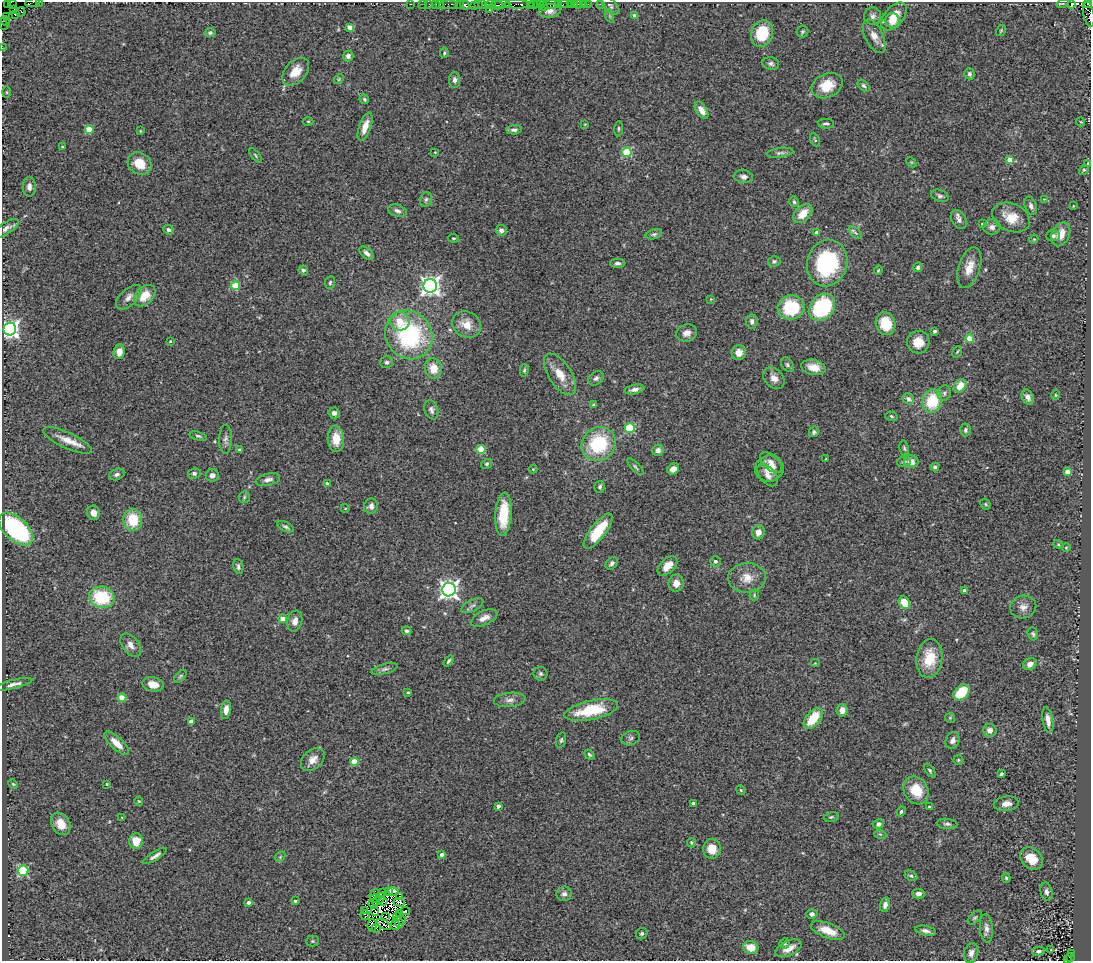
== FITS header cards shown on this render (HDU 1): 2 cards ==
NAXIS1  =                 1089
NAXIS2  =                  959

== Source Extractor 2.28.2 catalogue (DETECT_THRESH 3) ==
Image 1089 x 959 px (HDU 1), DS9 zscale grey, 1 PNG px = 1 image px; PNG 1093 x 963 px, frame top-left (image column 1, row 959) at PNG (2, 2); each listed source drawn as its Kron ellipse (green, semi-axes under 4 px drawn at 4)
Background 1.28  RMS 0.11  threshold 0.341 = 3 sigma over >= 5 px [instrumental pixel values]
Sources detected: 339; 13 with non-positive FLUX_AUTO (blend fragments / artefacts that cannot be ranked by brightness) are neither listed nor drawn; the other 326 listed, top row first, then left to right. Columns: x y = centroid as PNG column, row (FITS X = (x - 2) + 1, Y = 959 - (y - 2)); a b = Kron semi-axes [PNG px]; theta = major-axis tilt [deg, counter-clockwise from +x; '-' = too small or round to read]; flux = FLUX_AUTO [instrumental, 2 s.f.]
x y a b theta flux
39 2 2 2 - 22
7 3 3 2 - 70
33 3 7 2 8 160
13 4 5 2 - 65
411 4 2 2 - 33
423 4 2 2 - 28
429 4 2 2 - 38
436 4 3 2 - 200
440 4 2 2 - 47
449 4 9 2 0 160
483 4 3 3 - 130
501 4 9 2 -4 470
517 4 12 4 0 490
537 4 3 2 - 77
551 4 9 3 8 390
558 4 3 2 - 220
563 4 5 3 - 83
570 4 3 2 - 40
575 4 3 2 - 12
578 4 3 3 - 130
583 4 2 2 - 44
588 4 2 2 - 63
600 4 3 2 - 25
1063 4 6 3 18 9.4
1072 4 4 3 - 4900
1088 4 4 3 - 270
459 5 2 2 - 37
465 5 5 4 - 140
474 5 2 2 - 19
478 5 3 2 - 120
490 5 5 3 - 190
497 5 6 2 -11 460
530 5 2 2 - 29
534 5 3 3 - 77
542 5 6 3 -53 89
610 6 11 6 -47 19
489 9 3 2 - 83
14 10 4 3 - 94
550 11 11 7 6 46
21 12 5 4 - 100
1089 14 13 5 -80 470
15 15 3 2 - 41
610 16 7 4 -71 14
635 16 4 4 - 48
873 16 8 8 - 31
894 16 16 9 49 150
6 17 3 2 - 61
5 21 5 3 - 210
892 21 7 7 - 70
3 24 6 3 -63 260
350 27 4 4 - 71
1001 30 6 4 56 8.9
802 32 6 5 - 12
210 33 5 4 - 14
762 33 13 11 71 240
874 36 18 9 -64 78
2 48 2 2 - 18
444 53 5 4 - 9.8
348 56 5 5 - 24
771 64 8 6 -12 22
296 72 16 10 48 120
969 74 6 5 - 20
339 79 5 4 - 8.8
455 80 8 5 -87 30
827 85 16 12 26 170
864 86 7 4 -44 17
7 92 5 3 - 7.3
364 99 5 4 - 15
702 110 9 5 -58 54
308 121 5 3 - 6.8
1081 122 4 3 - 5.7
585 124 4 2 - 5.8
826 124 8 4 -6 18
365 126 15 6 70 89
89 129 4 4 - 190
618 129 7 3 86 10
514 130 7 4 3 25
140 131 4 3 - 6.7
815 140 7 2 -63 8.6
62 147 3 3 - 6
435 152 3 3 - 5.6
627 152 5 5 - 470
780 153 13 5 8 26
256 156 8 3 -51 11
1010 160 4 4 - 110
911 162 6 4 -44 10
140 164 12 10 -35 150
1088 164 3 3 - 14
1084 170 5 4 - 10
744 177 9 6 -8 32
29 187 10 6 -90 37
940 196 9 6 -21 22
426 199 8 5 73 18
1044 199 3 3 - 6
794 202 5 4 - 15
1031 206 9 6 -69 27
1073 206 4 2 - 5.6
397 211 9 6 -17 27
803 214 11 7 46 120
1011 217 20 14 -23 150
959 220 10 7 -56 38
982 224 4 3 - 8.3
992 227 8 7 - 37
6 228 15 6 33 36
168 230 5 4 - 19
501 230 5 5 - 33
817 233 4 3 - 50
855 233 8 3 -44 15
654 234 8 5 15 17
1061 234 12 8 64 100
1053 236 7 5 3 21
453 238 5 3 - 8.7
1034 239 4 3 - 6.8
367 253 9 5 -42 28
774 261 6 5 - 17
617 263 7 4 1 21
827 263 24 20 73 780
918 267 5 4 - 21
969 267 21 11 72 110
303 270 5 4 - 26
878 270 5 3 - 8.4
330 282 6 4 83 14
235 286 4 4 - 260
430 286 7 7 - 4200
145 296 12 8 45 130
129 297 15 8 42 53
711 299 3 3 - 6.2
791 307 13 12 - 390
822 307 15 11 51 720
400 321 10 9 - 110
752 321 7 5 84 30
466 324 15 12 -28 120
886 324 11 9 -70 220
10 329 6 6 - 3400
934 331 3 3 - 24
687 333 10 8 20 47
409 335 25 23 -51 1000
970 339 4 4 - 210
170 341 3 2 - 6.9
918 342 11 11 - 110
119 352 7 5 82 61
739 352 7 7 - 58
957 352 6 3 55 7.7
386 362 6 6 - 18
787 365 8 5 -53 17
813 367 12 7 -12 85
433 368 10 8 -75 130
524 370 6 4 79 12
560 374 23 11 -57 130
596 378 8 6 40 27
774 378 12 9 -44 59
960 386 7 5 53 92
634 389 10 4 12 35
944 393 7 6 - 22
1055 395 5 3 - 7.7
1028 397 8 5 -66 35
908 399 6 5 - 25
932 401 12 9 75 320
593 405 3 3 - 15
431 410 10 6 -73 28
334 413 5 5 - 31
891 416 6 4 -18 12
630 428 5 4 - 440
965 430 6 5 - 17
814 432 5 4 - 19
198 436 9 4 -17 15
226 439 14 6 90 32
336 439 13 8 -86 140
68 440 26 8 -25 110
599 444 18 16 44 510
904 448 7 5 -80 14
481 449 4 4 - 280
240 450 3 3 - 20
658 450 6 5 - 33
826 459 3 3 - 6.2
771 462 13 7 -42 52
904 462 7 5 9 18
911 462 7 6 - 67
486 464 6 4 31 11
635 467 11 3 -45 15
935 467 4 4 - 29
769 468 14 13 - 110
533 469 4 4 - 6.8
673 469 6 5 - 44
1067 472 4 4 - 87
194 473 6 5 - 20
117 474 8 5 20 25
212 475 6 6 - 26
768 475 13 8 -49 48
268 480 12 6 14 36
327 483 4 3 - 16
600 487 6 5 - 17
244 497 6 5 - 13
986 504 6 4 -39 11
371 506 7 7 - 35
345 508 4 3 - 6
93 513 7 6 - 51
503 514 22 8 86 270
133 520 11 9 -80 230
286 527 9 4 -25 18
16 529 21 11 -42 1000
598 531 21 7 52 300
758 532 7 6 - 52
1058 545 5 4 - 9.8
1066 548 5 3 - 7.1
715 561 5 5 - 22
612 563 7 5 50 22
238 566 8 5 -81 19
667 566 12 7 44 87
747 578 19 14 2 120
676 583 8 7 - 60
449 590 7 6 - 4000
965 590 4 3 - 37
754 595 5 4 - 10
102 597 13 10 -14 460
904 603 6 5 - 150
472 606 12 5 27 29
1023 607 13 11 13 57
484 618 14 7 24 56
283 619 4 4 - 110
295 621 10 7 76 46
406 631 5 4 - 18
1033 634 6 5 - 17
131 645 13 8 -52 46
929 658 19 13 83 210
448 661 6 3 53 12
815 663 5 4 - 8.2
1030 664 7 5 27 50
385 669 13 5 15 27
541 674 7 7 - 17
180 676 7 4 46 13
14 684 19 4 14 35
153 684 10 7 -10 82
408 692 3 3 - 7.9
962 692 9 6 46 260
122 698 4 4 - 180
510 700 16 7 5 43
226 710 9 5 83 56
591 710 27 9 12 340
842 710 6 5 - 54
813 718 12 7 50 230
950 718 5 5 - 8.6
1048 720 13 5 -80 53
191 722 4 4 - 60
990 730 6 6 - 48
631 738 9 7 21 22
561 740 8 4 75 16
952 740 9 6 67 35
116 743 16 6 -43 100
589 755 5 4 - 11
313 760 13 9 42 65
958 760 5 5 - 10
354 762 4 4 - 190
930 770 8 4 -53 14
1001 774 3 3 - 16
13 784 5 3 - 8.3
107 784 3 3 - 8.3
741 790 5 4 - 8.3
916 790 15 12 -60 180
139 801 4 4 - 7.6
693 803 3 3 - 24
1006 804 12 7 7 50
498 806 4 3 - 34
929 807 3 3 - 14
901 811 5 3 - 12
122 817 4 3 - 5.7
831 817 7 4 10 12
61 824 12 9 -59 100
878 824 5 4 - 23
947 824 10 5 -6 20
880 834 6 4 -18 10
136 841 8 7 - 130
691 843 5 4 - 11
712 849 10 9 - 110
442 855 4 4 - 29
155 856 13 4 33 31
280 857 6 4 47 13
1031 858 13 9 -45 130
23 871 5 5 - 630
911 876 7 4 -28 13
1006 878 5 4 - 11
393 891 5 4 - 48
383 892 3 2 - 19
388 892 3 2 - 9.4
1046 892 9 6 -79 31
374 894 6 3 53 28
564 894 8 7 - 32
918 894 6 4 -2 28
399 896 3 2 - 9
375 899 5 3 - 5.2
379 899 8 3 45 11
295 901 4 4 - 15
383 901 4 3 - 5.9
249 902 4 4 - 31
399 902 6 4 -5 4.8
373 903 5 3 - 7.5
885 905 7 5 76 31
365 911 2 2 - 8.6
405 911 4 2 - 14
375 912 4 2 - 0.69
400 913 2 2 - 7
812 914 5 5 - 26
365 915 5 3 - 40
385 916 3 2 - 5.7
397 917 4 2 - 12
975 918 8 5 44 15
401 920 4 2 - 11
398 922 6 4 -57 34
384 924 8 2 -34 26
372 925 6 4 85 50
395 925 5 2 - 29
986 928 14 6 -84 44
376 929 4 2 - 24
828 930 18 7 -20 130
926 931 10 4 -11 28
642 934 6 5 - 16
312 941 6 5 - 12
784 943 5 5 - 14
751 947 8 6 -19 110
789 948 14 7 25 81
1051 950 3 2 - 5
1038 951 6 4 11 17
971 953 10 7 77 40
1071 954 2 2 - 110
1070 958 4 2 - 57
1067 960 3 2 - 150
At the frame edge (FLAGS 8, measured only in part): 10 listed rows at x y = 39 2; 7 3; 33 3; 13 4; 1072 4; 1088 4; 1089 14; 3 24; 2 48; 1067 960
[13 non-positive-flux detections neither listed nor drawn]